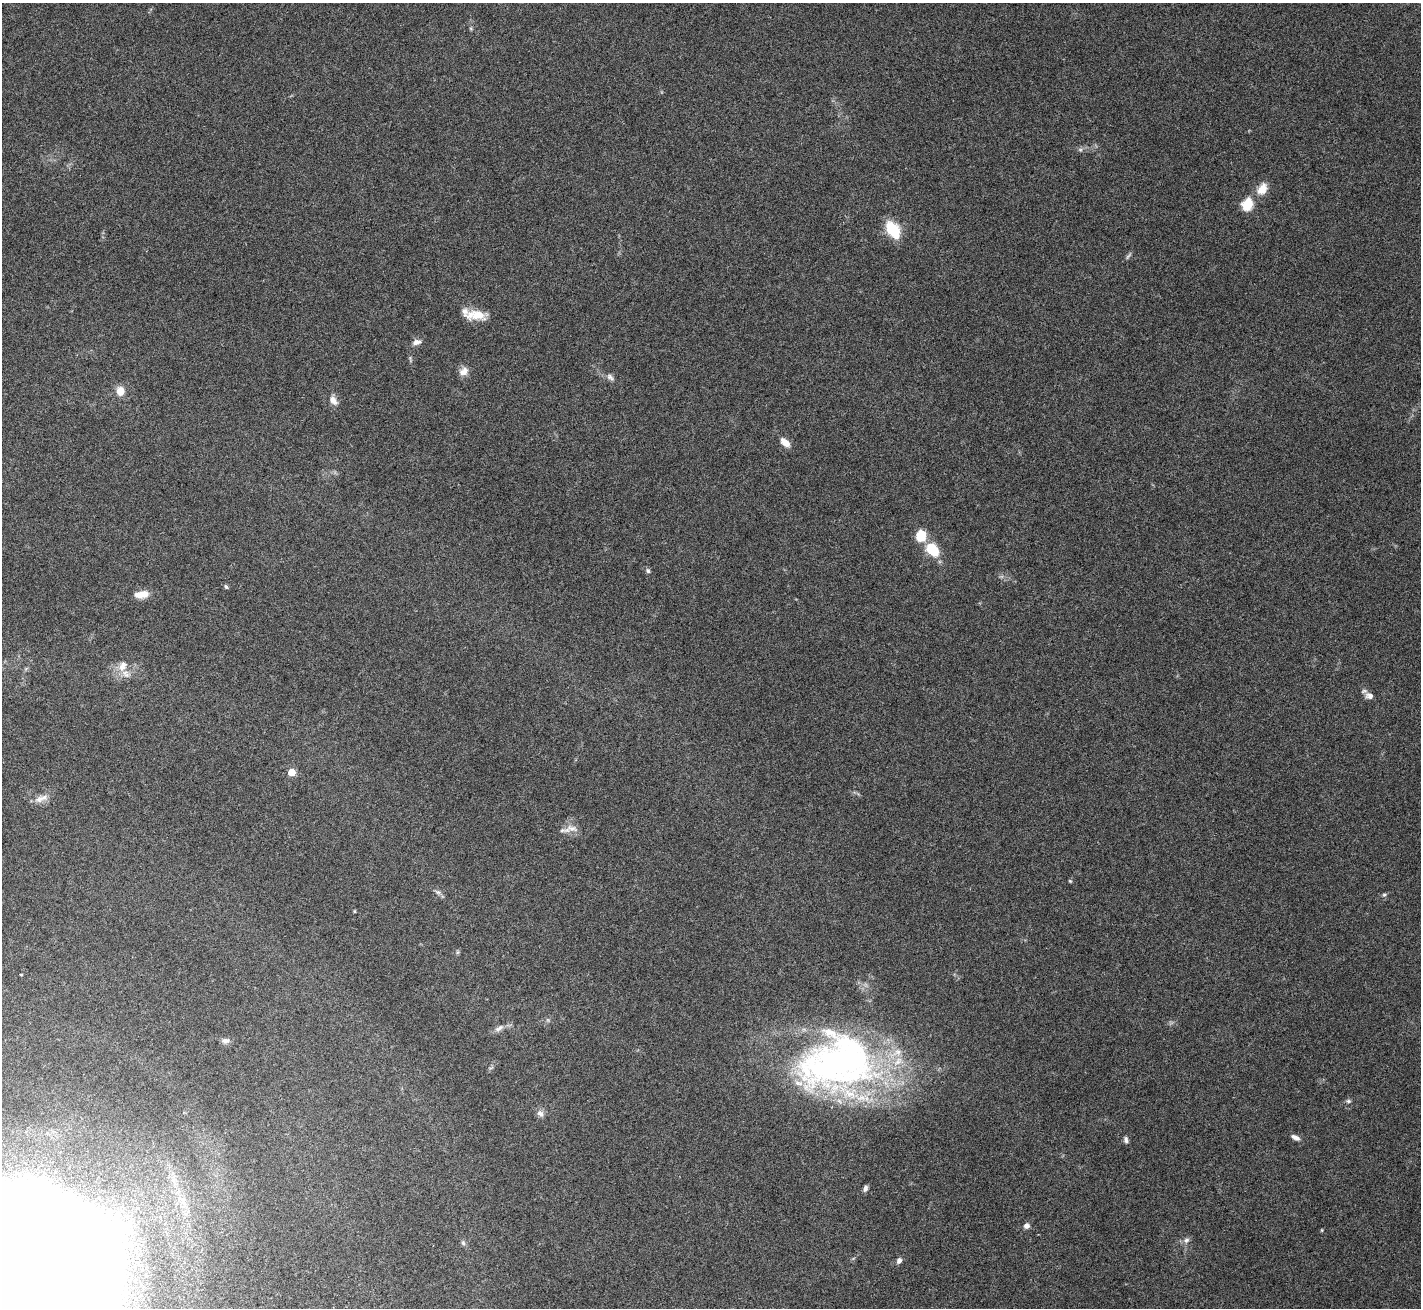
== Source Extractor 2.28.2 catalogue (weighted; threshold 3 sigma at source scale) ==
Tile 7 of 4 x 4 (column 3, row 2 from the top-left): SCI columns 2957-4375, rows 3066-4371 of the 6198 x 6388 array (HDU 1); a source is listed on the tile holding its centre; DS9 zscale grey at full resolution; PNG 1423 x 1310 px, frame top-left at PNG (2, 3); no overlay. Nothing masked; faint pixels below the display range render black.
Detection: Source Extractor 2.28.2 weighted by HDU 2 'WHT'; one run over the whole footprint, this tile lists its part. Background 0.105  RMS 0.004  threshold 0.0163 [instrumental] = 3 sigma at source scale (4.09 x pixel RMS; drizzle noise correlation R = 1.36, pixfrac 0.8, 0.0396/0.0396 arcsec/px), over >= 5 px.
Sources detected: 50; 2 too faint to see at this stretch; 1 inside a brighter object's white glare — not listed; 3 inside a brighter listed object's ellipse — not listed separately; the other 44 listed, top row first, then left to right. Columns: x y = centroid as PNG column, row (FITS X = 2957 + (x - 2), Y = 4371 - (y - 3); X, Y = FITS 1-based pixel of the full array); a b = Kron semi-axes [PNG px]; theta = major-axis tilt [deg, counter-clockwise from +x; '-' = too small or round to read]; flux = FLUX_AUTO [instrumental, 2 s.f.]
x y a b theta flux
471 28 6 4 73 0.44
1080 150 7 4 0 0.7
1262 189 15 10 60 4.7
1247 204 14 11 67 7.2
893 230 17 11 -57 13
476 315 27 11 -2 6.7
417 342 13 7 13 1.7
464 371 12 10 37 2.5
610 377 12 7 -40 1.4
120 391 9 8 - 3.9
333 400 15 9 -54 2.4
785 442 12 7 -43 3.3
921 535 12 9 81 8.3
932 550 13 9 -49 12
648 571 7 5 -59 0.72
226 587 6 4 -72 0.58
141 594 17 8 6 4.4
123 666 17 12 60 4
1369 696 10 8 -23 1.7
292 772 5 5 - 8.9
42 798 21 8 20 2.7
571 828 21 10 0 3.3
1070 881 5 3 - 0.33
438 892 9 5 -26 0.93
1384 894 7 5 45 0.62
354 911 5 3 - 0.31
457 952 6 4 88 0.5
21 974 3 2 - 0.34
548 1020 6 4 -71 0.47
499 1028 15 7 33 1.9
225 1041 11 7 -1 1.4
837 1064 88 66 8 160
491 1068 9 3 12 0.4
1348 1101 7 5 -1 0.69
540 1113 11 8 -35 1.6
1295 1137 12 6 -28 1.6
1126 1140 8 5 -78 1
865 1188 7 4 74 1.2
1026 1226 7 7 - 1.3
1322 1230 5 3 - 0.3
1186 1240 9 7 60 1.3
463 1243 7 6 - 0.72
899 1261 8 5 58 1.2
13 1278 116 67 -14 2500
Isophote crosses this tile's border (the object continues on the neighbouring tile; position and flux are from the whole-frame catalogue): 1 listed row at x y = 13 1278